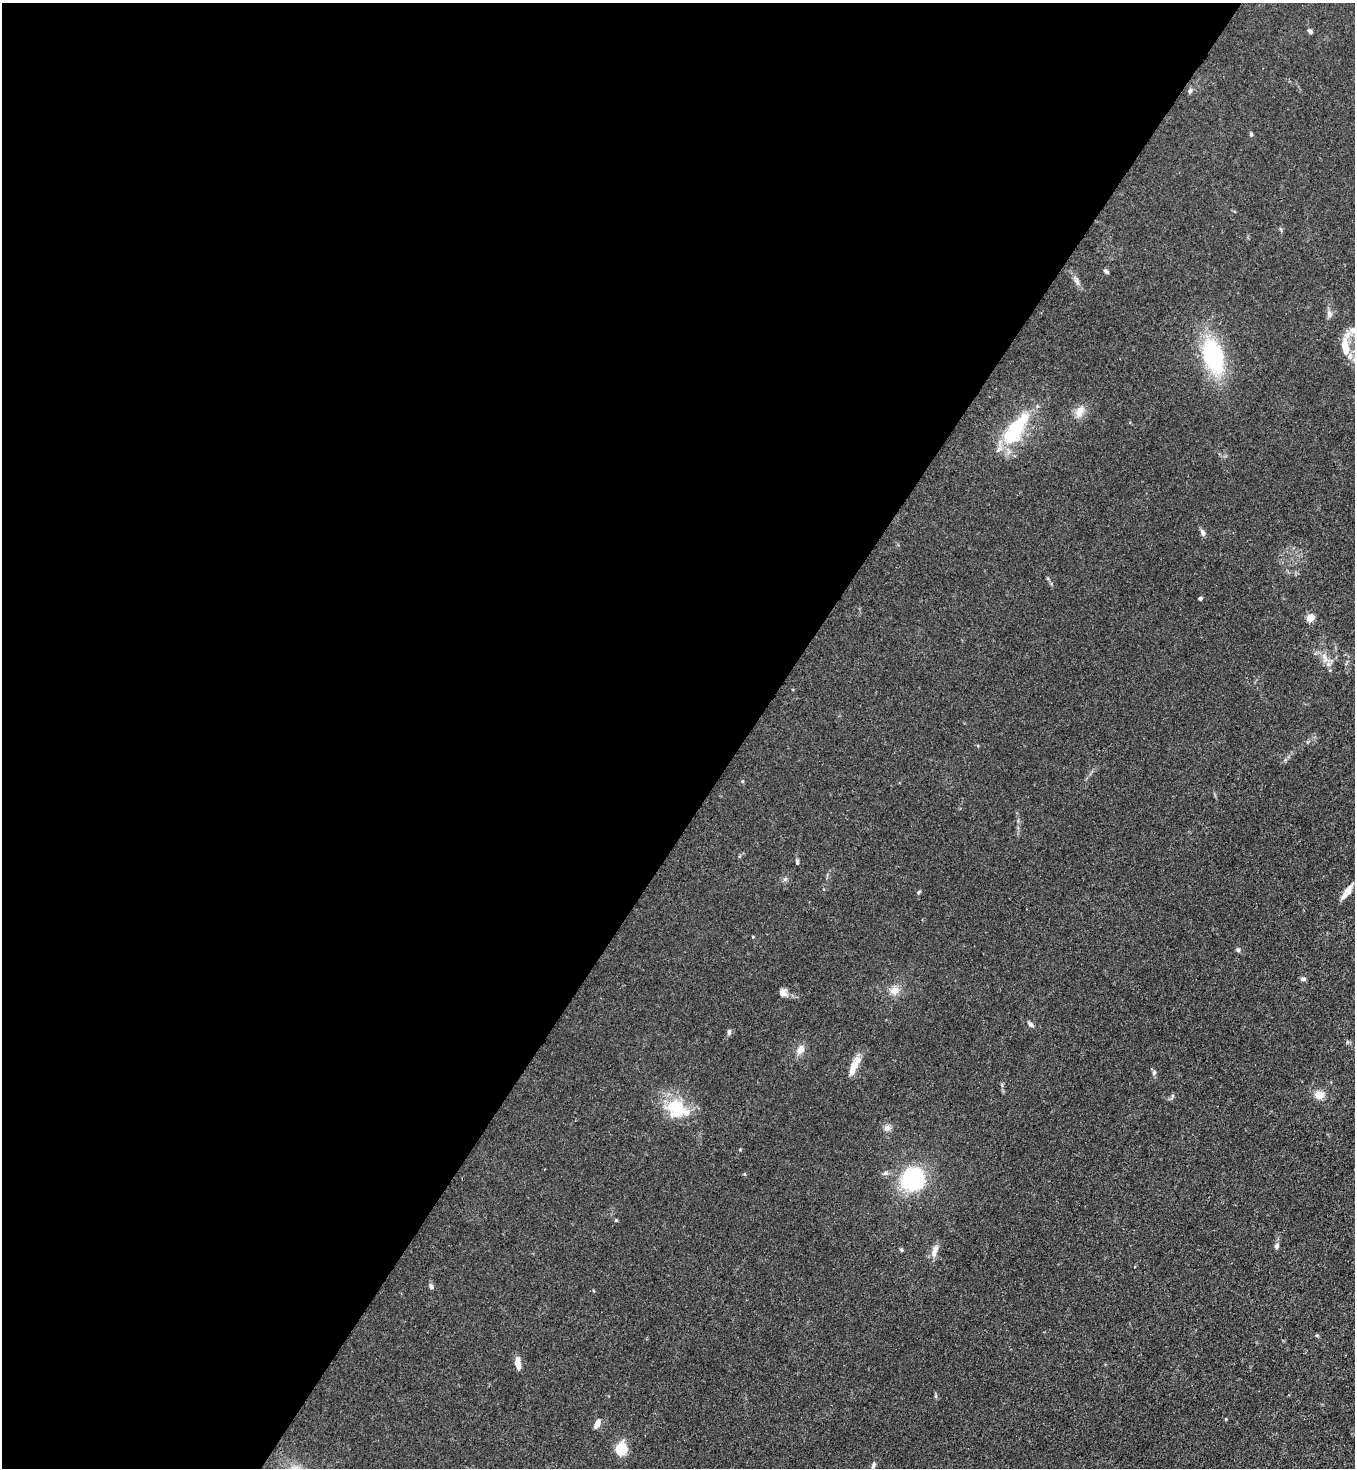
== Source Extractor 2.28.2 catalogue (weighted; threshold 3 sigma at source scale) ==
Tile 5 of 4 x 4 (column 1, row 2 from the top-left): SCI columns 365-1717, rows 2989-4454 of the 6001 x 5978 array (HDU 1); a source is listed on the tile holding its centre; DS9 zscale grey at full resolution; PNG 1357 x 1470 px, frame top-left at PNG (2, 3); no overlay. Shown black and unused: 55% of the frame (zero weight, under 3 of 4 exposures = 7% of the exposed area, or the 3 px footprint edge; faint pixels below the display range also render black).
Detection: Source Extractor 2.28.2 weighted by HDU 2 'WHT'; one run over the whole footprint, this tile lists its part. Background 0.0197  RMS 0.0025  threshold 0.0114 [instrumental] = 3 sigma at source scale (4.5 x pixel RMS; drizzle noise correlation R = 1.50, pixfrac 1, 0.05/0.05 arcsec/px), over >= 5 px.
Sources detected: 48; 1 inside a brighter object's white glare — not listed; the other 47 listed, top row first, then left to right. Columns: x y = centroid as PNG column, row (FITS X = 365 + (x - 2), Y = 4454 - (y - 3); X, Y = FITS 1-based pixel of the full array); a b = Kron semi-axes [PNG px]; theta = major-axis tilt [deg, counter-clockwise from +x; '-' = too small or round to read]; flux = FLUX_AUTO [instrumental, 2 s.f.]
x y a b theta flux
1310 31 6 4 -48 0.61
1190 91 7 6 - 0.61
1251 134 5 5 - 0.35
1106 271 7 4 -39 0.52
1076 281 14 6 -63 1.2
1329 314 11 7 -75 0.92
1352 330 13 9 37 1.8
1345 347 22 9 -84 5.2
1213 356 32 19 -72 27
1080 411 16 10 57 2.5
1015 430 41 20 53 17
1203 533 8 6 -69 0.83
1200 598 4 3 - 0.66
1310 618 6 5 - 3.6
1325 657 16 7 -72 2
742 781 5 4 - 0.25
797 862 7 4 -81 0.39
1347 891 19 6 54 2.6
919 892 5 4 - 0.31
1238 950 6 5 - 0.46
1303 979 6 5 - 0.67
894 990 13 11 27 2.3
783 992 11 9 -57 1.3
1030 1024 9 5 -41 0.67
729 1032 8 5 81 0.56
800 1050 12 9 56 1.9
854 1066 28 8 65 3.3
1154 1073 7 5 71 0.52
1002 1085 6 4 -72 0.35
1319 1095 11 9 1 2.5
1172 1096 6 4 72 0.39
677 1108 26 19 -30 12
887 1128 9 9 - 1.1
740 1150 5 3 - 0.23
913 1179 16 16 - 35
616 1220 4 4 - 0.26
1277 1246 8 6 77 0.76
901 1250 6 4 -46 0.31
934 1251 19 8 74 1.8
431 1286 8 5 -65 0.6
1317 1335 5 4 - 0.29
518 1363 16 7 -85 1.8
936 1396 6 4 72 0.32
1226 1419 5 3 - 0.2
597 1424 11 6 64 1.6
621 1449 10 9 - 8.1
873 1465 9 5 70 0.6
Overlapping masked pixels (flux is a lower limit): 1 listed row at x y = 1015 430